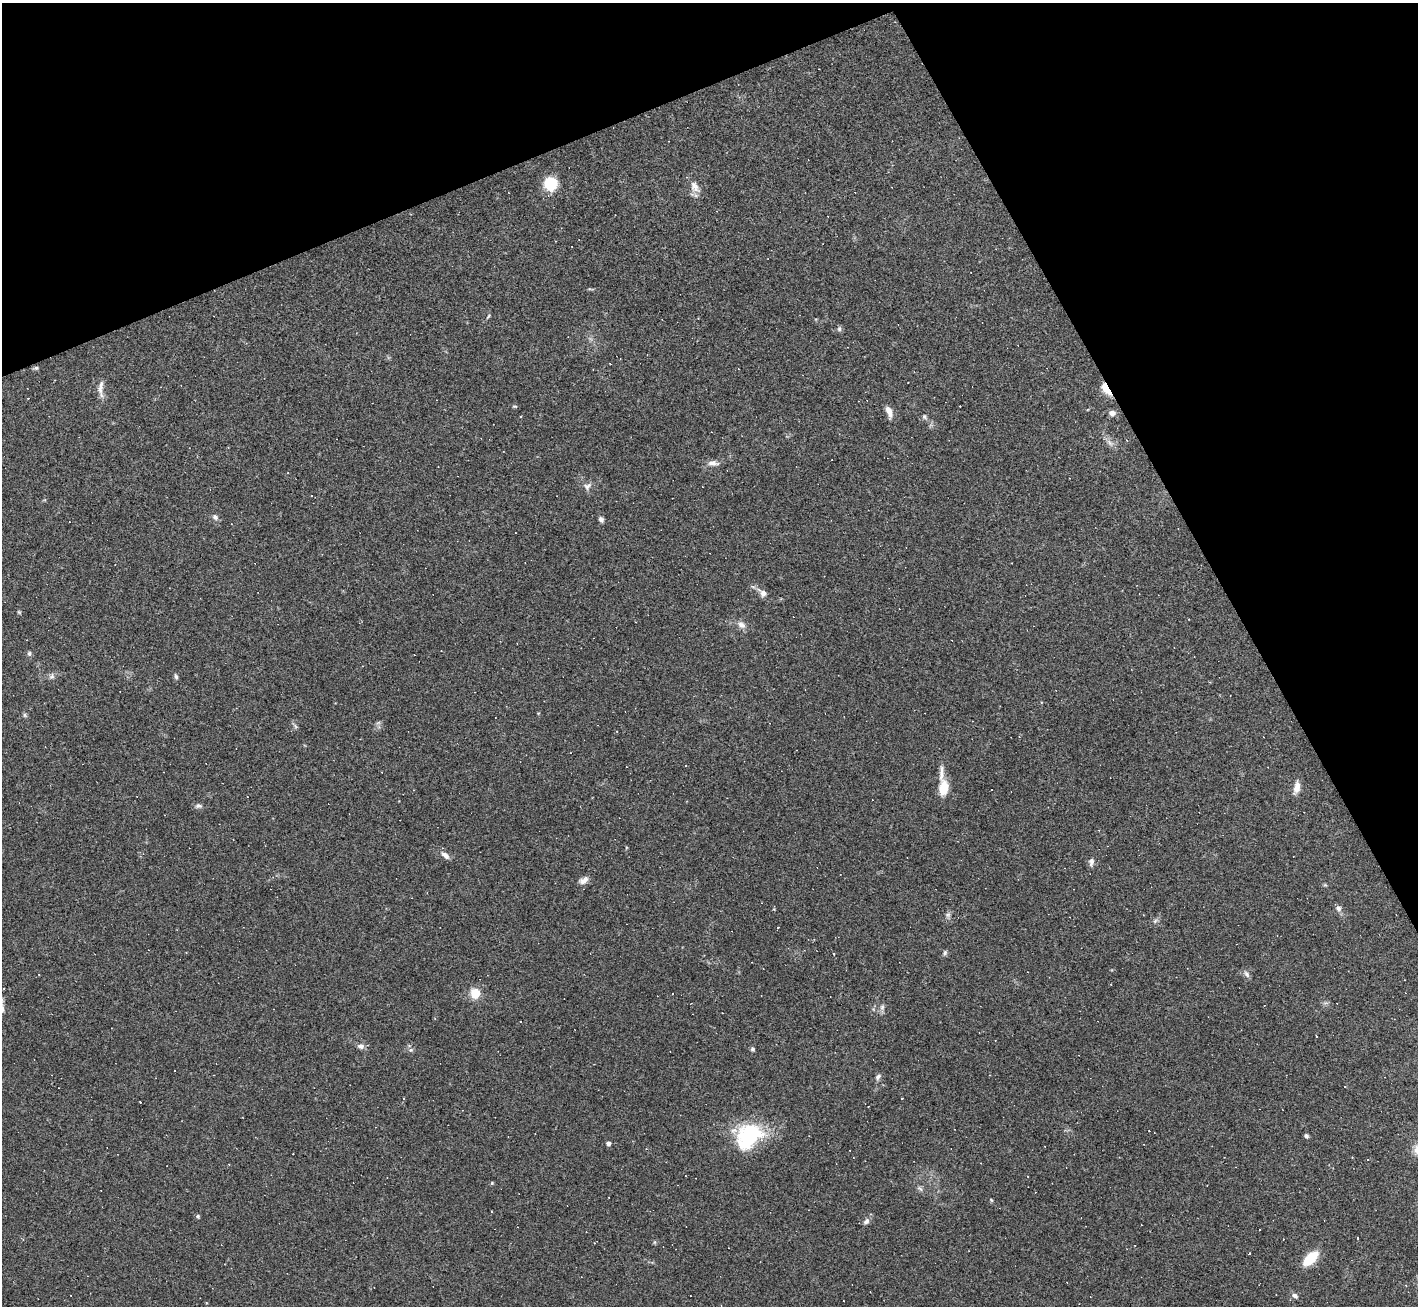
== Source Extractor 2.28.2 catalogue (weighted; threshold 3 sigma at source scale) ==
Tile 3 of 4 x 4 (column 3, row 1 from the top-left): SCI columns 2831-4246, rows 4064-5367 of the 5661 x 5650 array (HDU 1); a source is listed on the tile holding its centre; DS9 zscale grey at full resolution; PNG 1420 x 1308 px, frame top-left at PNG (2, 3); no overlay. Shown black and unused: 22% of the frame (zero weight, under 3 of 4 exposures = <1% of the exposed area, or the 3 px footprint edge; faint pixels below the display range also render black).
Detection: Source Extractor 2.28.2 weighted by HDU 2 'WHT'; one run over the whole footprint, this tile lists its part. Background 0.0685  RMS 0.0052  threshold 0.0234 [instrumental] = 3 sigma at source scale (4.5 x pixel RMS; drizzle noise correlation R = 1.50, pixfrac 1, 0.05/0.05 arcsec/px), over >= 5 px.
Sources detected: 80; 14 cosmic-ray / hot-pixel residue — not listed; the other 66 listed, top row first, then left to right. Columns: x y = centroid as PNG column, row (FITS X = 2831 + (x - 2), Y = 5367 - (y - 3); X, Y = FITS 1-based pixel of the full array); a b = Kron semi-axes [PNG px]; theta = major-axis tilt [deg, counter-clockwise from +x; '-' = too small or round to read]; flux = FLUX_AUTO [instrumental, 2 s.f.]
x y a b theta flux
551 184 12 12 - 17
695 187 18 10 -62 4.4
488 316 8 3 46 0.58
839 329 7 6 - 1.1
36 368 6 5 - 1
101 387 22 6 82 3.5
1106 389 16 6 -56 7.2
515 406 6 3 0 0.57
960 406 2 2 - 0.29
889 411 14 6 -67 3.8
1112 413 7 6 - 2.5
924 417 8 6 -65 1.1
1110 443 12 5 -45 2.2
713 463 16 7 -4 2.6
587 486 11 9 40 2.3
215 517 8 6 -40 1.6
601 519 7 5 -59 1.5
763 593 13 8 -44 3.2
19 612 6 4 -45 0.58
741 625 12 8 -33 2.8
29 653 7 5 -90 1
414 655 2 2 - 0.27
52 676 8 7 - 1.5
176 677 7 5 -73 1
25 715 6 5 - 0.88
378 723 7 4 19 0.87
295 726 7 4 -71 0.92
686 765 3 2 - 0.48
941 773 27 6 87 4
1297 787 15 7 77 3.9
944 788 15 9 81 9.6
198 806 9 6 -4 1.5
445 855 14 7 -38 2.6
1091 862 11 6 82 1.9
584 880 13 8 33 2.7
1338 908 8 7 - 1.8
948 915 7 6 - 1.3
1155 921 8 4 46 1.1
778 927 3 3 - 0.41
945 952 7 5 74 0.98
834 954 4 2 - 0.31
1247 974 10 5 -54 1.6
39 975 3 2 - 0.3
475 994 8 7 - 12
882 1007 9 6 74 1.7
1316 1036 3 2 - 0.33
360 1046 10 7 0 2.1
752 1049 5 5 - 0.93
411 1050 6 5 - 1.1
878 1077 8 6 51 1.5
902 1098 2 2 - 0.47
404 1099 3 2 - 0.57
140 1102 3 3 - 1.9
749 1136 38 28 43 36
1306 1136 6 5 - 0.99
608 1143 4 4 - 1.7
492 1183 4 4 - 0.64
920 1189 10 3 -50 0.94
991 1200 6 3 -71 0.53
198 1216 5 4 - 0.84
866 1221 9 7 44 1.8
1357 1238 3 3 - 1.4
22 1239 7 2 -44 0.46
654 1242 6 4 90 0.58
1310 1258 14 7 45 18
1295 1296 8 6 -33 1.6
Overlapping masked pixels (flux is a lower limit): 1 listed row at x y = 1106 389